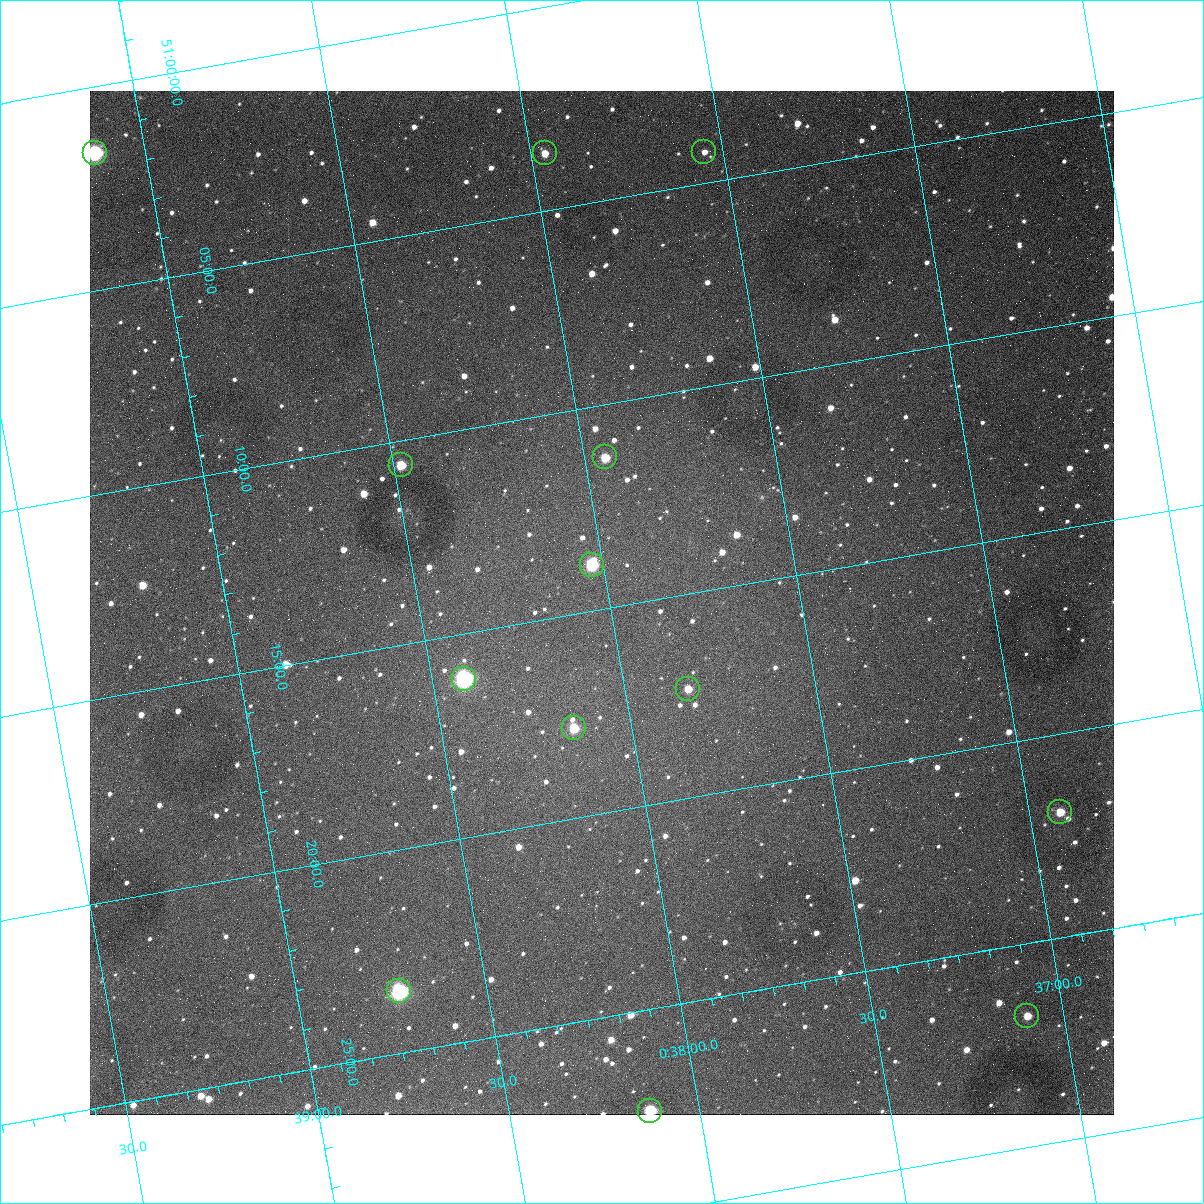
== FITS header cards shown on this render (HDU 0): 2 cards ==
NAXIS1  =                 1024
NAXIS2  =                 1024

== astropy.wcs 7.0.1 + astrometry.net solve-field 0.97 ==
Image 1024 x 1024 px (HDU 0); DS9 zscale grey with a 90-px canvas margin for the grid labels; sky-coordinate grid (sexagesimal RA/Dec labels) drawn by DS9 from the SOLVED WCS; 13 Tycho-2 reference stars matched to detected sources circled (green)
Header WCS: none
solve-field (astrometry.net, Tycho-2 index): SOLVED blind (the file carries no WCS)
Solved WCS: RA---TAN-SIP/DEC--TAN-SIP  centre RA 00:38:01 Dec +51:15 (9.51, +51.25 deg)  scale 1.49 arcsec/px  FOV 25.5' x 25.5'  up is -170 deg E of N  parity flipped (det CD > 0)
(file carries no celestial WCS; the grid is the blind solution)
Tycho-2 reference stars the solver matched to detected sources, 13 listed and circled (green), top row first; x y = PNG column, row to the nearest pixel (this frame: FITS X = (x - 90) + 1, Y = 1024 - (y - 91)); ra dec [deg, ICRS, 3 dp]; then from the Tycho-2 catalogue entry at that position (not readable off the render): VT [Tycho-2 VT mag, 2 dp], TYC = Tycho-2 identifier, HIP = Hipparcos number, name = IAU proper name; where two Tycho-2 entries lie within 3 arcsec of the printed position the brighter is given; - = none
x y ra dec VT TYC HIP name
704 152 9.387 +51.071 12.13 3261-1406-1 - -
95 153 9.782 +51.027 8.42 3261-1502-1 3080 -
545 153 9.491 +51.060 11.35 3261-890-1 - -
605 457 9.486 +51.188 10.87 3261-2086-1 - -
401 465 9.620 +51.177 10.71 3261-2090-1 - -
592 565 9.507 +51.231 9.24 3261-2068-1 - -
464 679 9.604 +51.268 7.70 3261-1879-1 3018 -
688 689 9.459 +51.289 11.04 3261-1703-1 - -
574 728 9.538 +51.296 10.24 3261-1493-1 - -
1060 812 9.229 +51.365 11.03 3261-2198-1 - -
399 991 9.683 +51.391 7.88 3261-1837-1 - -
1027 1016 9.274 +51.446 10.91 3261-1253-1 - -
650 1111 9.532 +51.458 9.03 3261-1423-1 - -